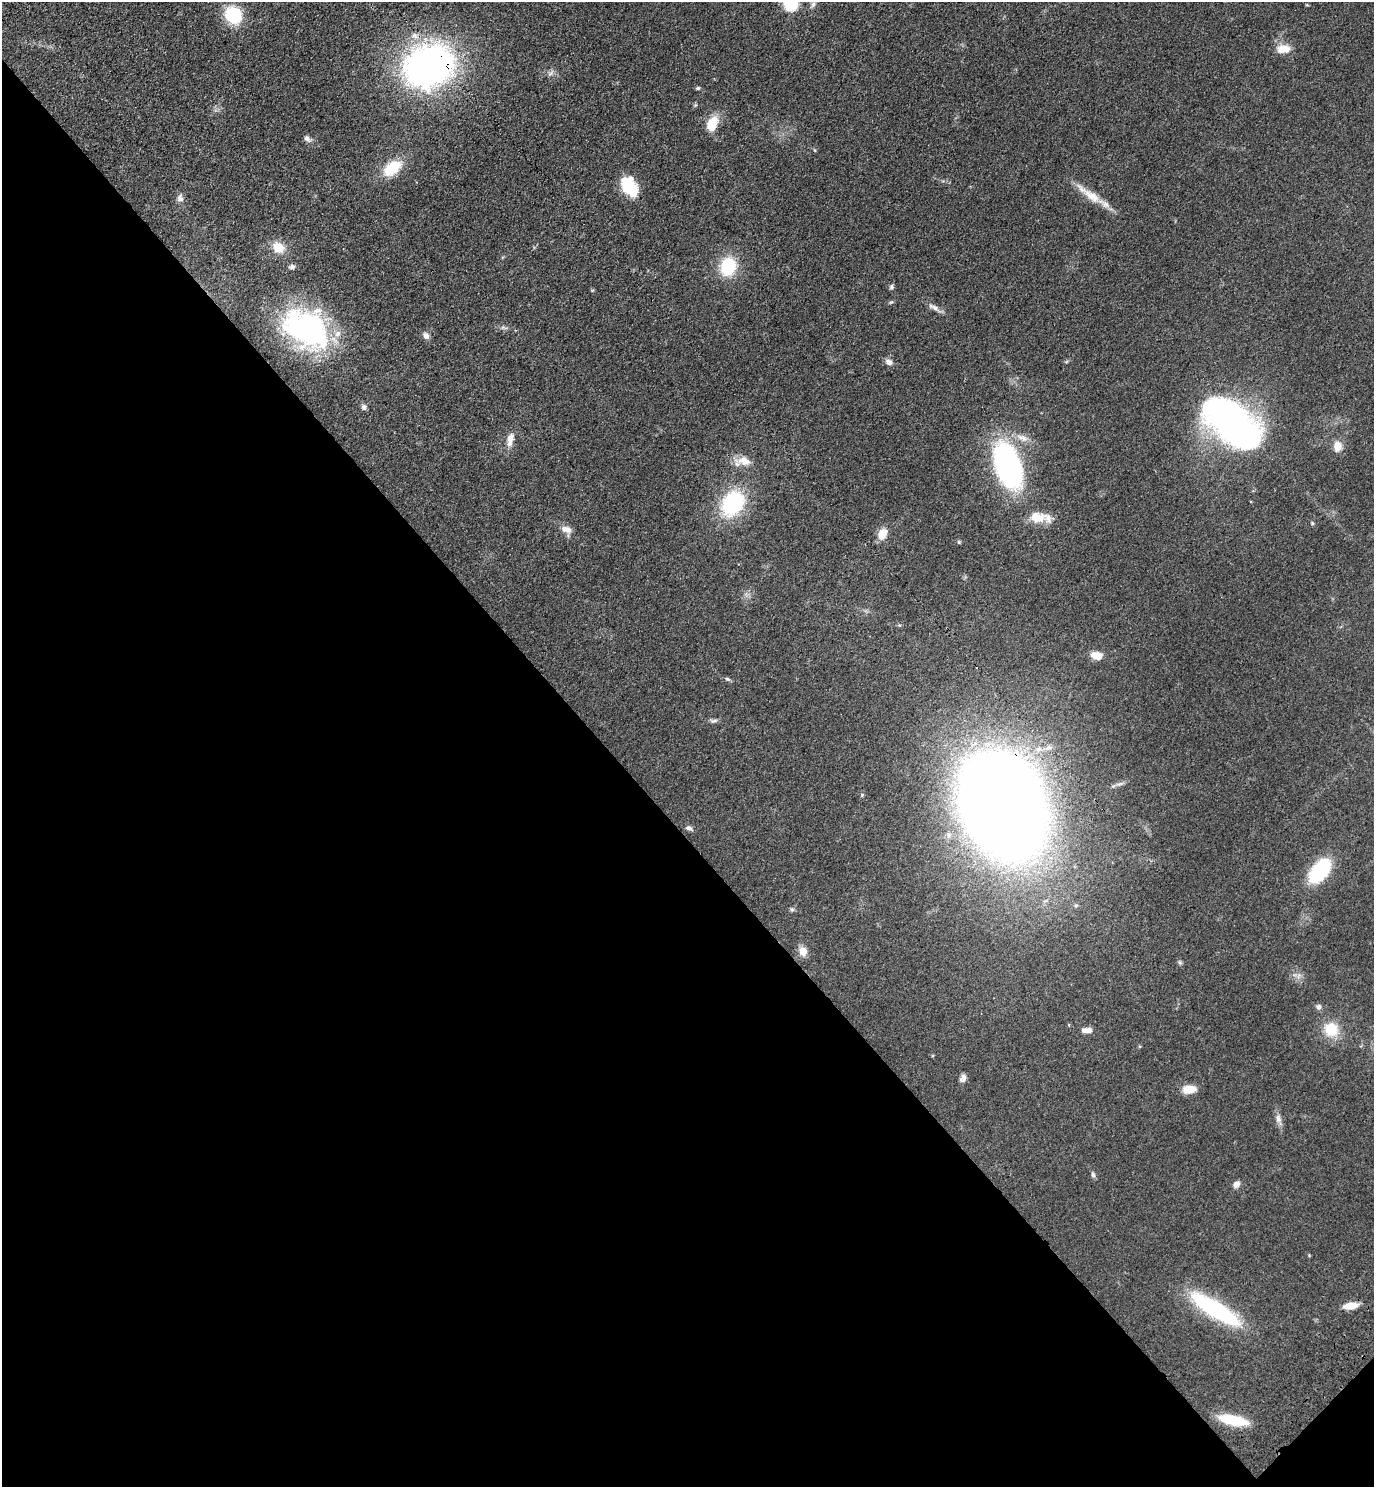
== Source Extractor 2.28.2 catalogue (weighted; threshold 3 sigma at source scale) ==
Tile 14 of 4 x 4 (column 2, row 4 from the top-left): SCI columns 1754-3125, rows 88-1572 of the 6111 x 6115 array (HDU 1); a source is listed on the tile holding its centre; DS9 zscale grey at full resolution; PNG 1376 x 1489 px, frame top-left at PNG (2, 2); no overlay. Shown black and unused: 44% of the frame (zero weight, under 3 of 4 exposures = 6% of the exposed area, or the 3 px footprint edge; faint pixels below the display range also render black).
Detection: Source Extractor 2.28.2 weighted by HDU 2 'WHT'; one run over the whole footprint, this tile lists its part. Background 0.0752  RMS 0.0062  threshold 0.0277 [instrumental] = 3 sigma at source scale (4.5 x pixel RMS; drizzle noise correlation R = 1.50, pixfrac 1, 0.05/0.05 arcsec/px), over >= 5 px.
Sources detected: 62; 3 inside a brighter listed object's ellipse — not listed separately; the other 59 listed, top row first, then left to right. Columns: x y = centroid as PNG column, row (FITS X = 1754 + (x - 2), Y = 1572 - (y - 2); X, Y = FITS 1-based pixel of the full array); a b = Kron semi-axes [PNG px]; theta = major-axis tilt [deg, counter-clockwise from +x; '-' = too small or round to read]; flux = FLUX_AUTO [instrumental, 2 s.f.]
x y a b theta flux
790 2 11 10 - 42
813 4 9 6 61 1.9
233 15 18 16 -53 28
1284 49 20 11 3 7.8
429 66 37 30 25 290
551 73 11 5 38 1.9
698 88 5 4 - 0.91
712 124 16 10 66 14
307 139 12 7 -32 2.4
814 150 5 3 - 0.57
392 168 22 13 38 20
629 187 17 11 -56 34
1092 196 31 12 -38 12
180 198 11 8 -89 2.9
278 248 16 13 -34 10
728 266 16 13 75 33
292 267 9 6 6 1.7
891 287 6 6 - 1.4
592 290 5 3 - 0.6
934 308 20 6 -33 3.5
504 327 11 5 -14 1.7
307 328 49 35 -32 140
426 335 9 8 - 2.7
889 362 10 7 -25 2.9
364 407 7 6 - 2
1232 423 52 29 -41 270
1022 438 19 8 -22 5.7
510 439 20 8 77 5.9
1338 446 13 10 87 6.2
744 461 24 12 -6 8.4
1008 465 44 23 -71 150
733 503 20 16 55 65
1037 517 23 14 -8 11
1312 523 5 4 - 0.76
566 529 15 9 -17 4.7
882 534 13 9 61 8.2
958 542 6 4 -90 0.74
899 625 6 4 -16 0.68
1096 655 12 8 -14 7.3
727 679 8 5 -26 1.2
714 721 10 5 5 1.6
862 795 5 4 - 0.82
1004 804 69 49 -70 1700
689 828 10 6 -22 2
1320 871 27 15 50 46
792 909 6 6 - 1.2
803 951 12 10 -74 5.8
1180 962 7 5 -69 1.1
1318 1007 8 7 - 2
1331 1029 21 18 -45 16
1089 1030 8 6 -8 3.6
963 1078 9 6 60 3.1
1189 1089 14 8 6 9.8
1278 1118 13 8 -80 3.4
1093 1174 8 5 -78 1.5
1236 1184 9 7 43 3
1350 1306 13 6 9 10
1215 1309 50 14 -32 82
1233 1420 28 9 -12 27
Overlapping masked pixels (flux is a lower limit): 2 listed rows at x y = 429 66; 1004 804
Isophote crosses this tile's border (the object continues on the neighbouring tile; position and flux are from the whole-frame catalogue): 1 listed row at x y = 790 2